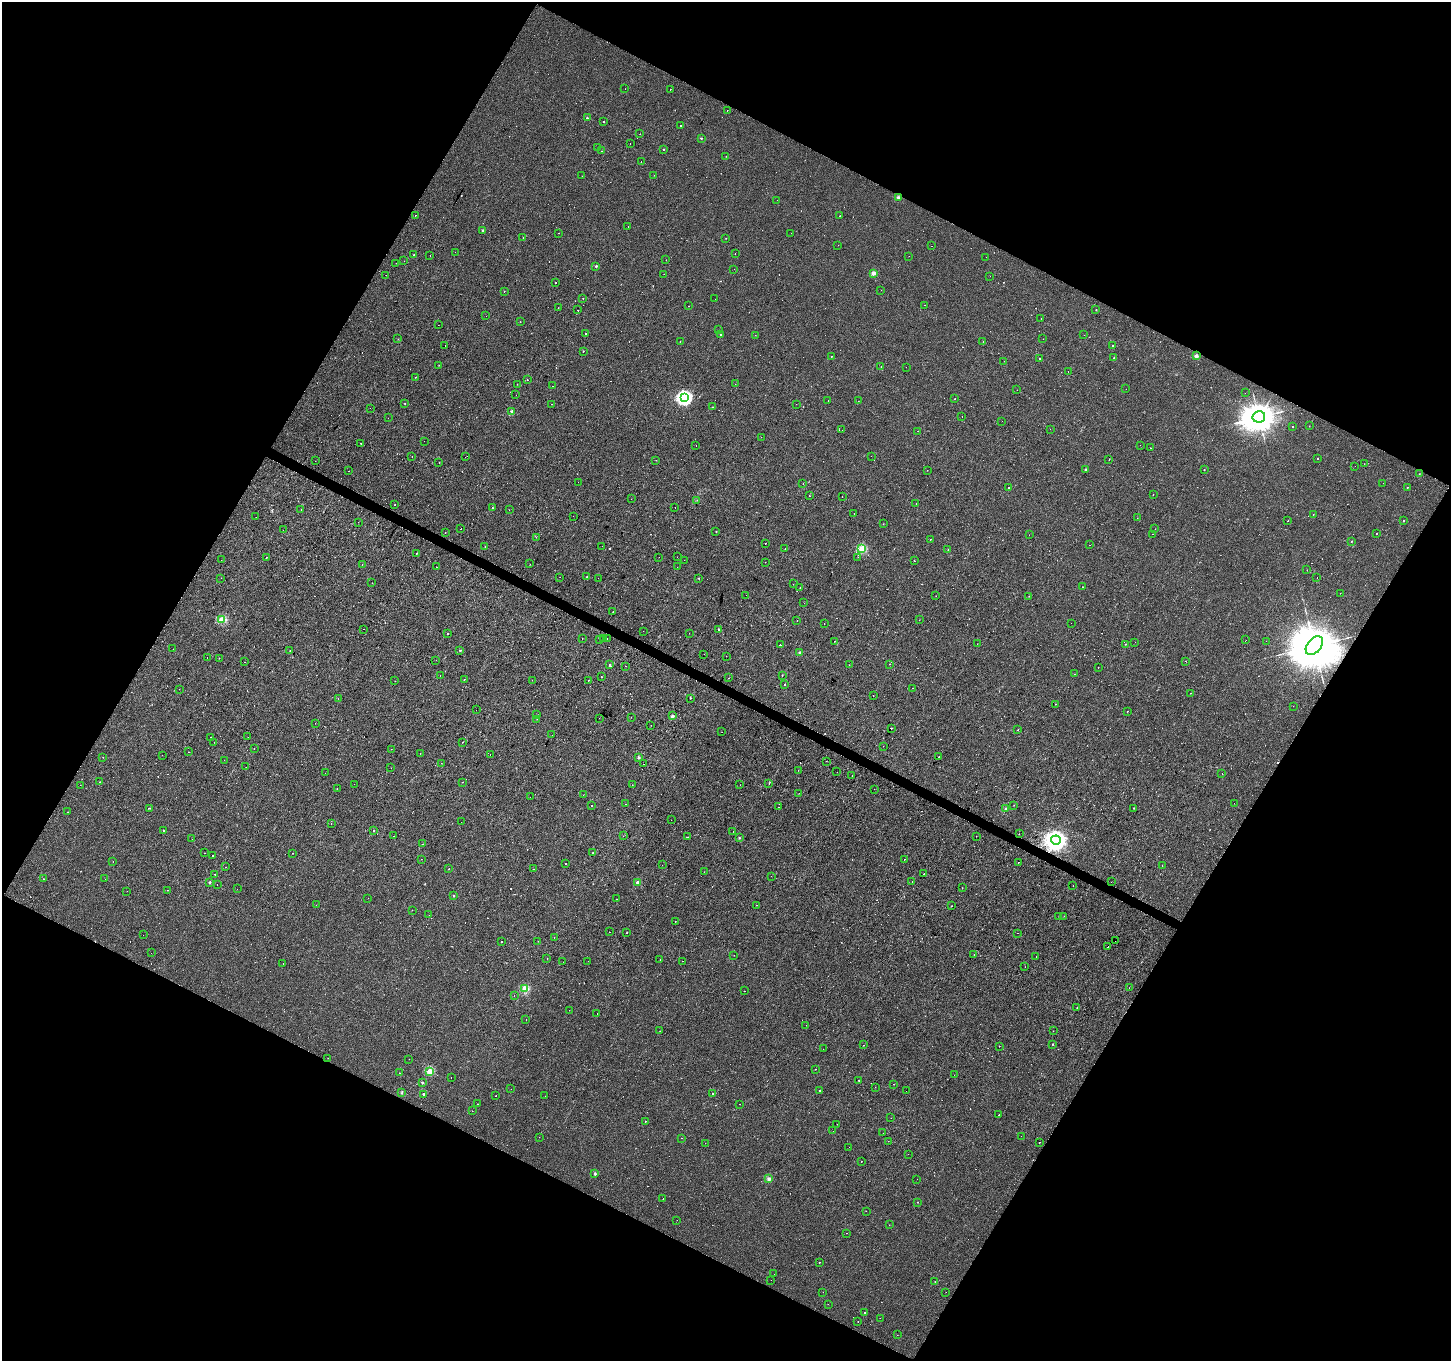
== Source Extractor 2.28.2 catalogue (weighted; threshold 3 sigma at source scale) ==
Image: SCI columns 2-5794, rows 259-5692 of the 5794 x 5883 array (HDU 1 of 3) = the unmasked area's bounding box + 8 px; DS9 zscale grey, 4 x 4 block average (1 PNG px = mean of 4 x 4 image px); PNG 1453 x 1363 px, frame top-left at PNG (2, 2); each listed source drawn as its Kron ellipse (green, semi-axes under 4 px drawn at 4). Shown black and unused: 47% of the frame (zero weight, under 2 of 3 exposures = <1% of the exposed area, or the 3 px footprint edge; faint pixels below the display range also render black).
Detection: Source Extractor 2.28.2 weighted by HDU 2 'WHT'. Background -8.71e-05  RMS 0.0051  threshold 0.023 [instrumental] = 3 sigma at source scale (4.5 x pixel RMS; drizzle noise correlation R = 1.50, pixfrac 1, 0.0396/0.0396 arcsec/px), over >= 5 px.
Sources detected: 677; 208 cosmic-ray / hot-pixel residue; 5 long thin detections or spike segments (spike, bleed or trail) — neither listed nor drawn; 1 coinciding with a brighter row at this scale — not listed separately; the other 463 listed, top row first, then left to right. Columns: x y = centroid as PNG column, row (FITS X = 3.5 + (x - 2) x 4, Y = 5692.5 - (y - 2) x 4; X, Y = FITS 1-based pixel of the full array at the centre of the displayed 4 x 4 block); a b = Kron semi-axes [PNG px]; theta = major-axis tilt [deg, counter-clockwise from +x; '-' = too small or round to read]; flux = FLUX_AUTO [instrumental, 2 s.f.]
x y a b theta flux
625 89 2 2 - 0.4
670 90 2 2 - 3.9
727 110 2 2 - 5.3
587 118 2 2 - 5.3
603 122 2 2 - 1.6
680 125 2 2 - 17
640 134 2 2 - 1.3
701 138 2 2 - 7.4
630 143 2 2 - 2.5
597 148 2 2 - 1.7
663 149 2 2 - 3.8
602 151 2 2 - 4.4
726 156 2 2 - 1.4
641 161 2 2 - 0.66
654 175 2 2 - 0.82
582 176 2 2 - 0.58
898 198 2 2 - 32
777 200 2 2 - 2.8
415 215 2 2 - 3
840 216 2 2 - 1
628 226 2 2 - 0.62
483 230 2 2 - 7.7
559 233 2 2 - 2.6
791 233 2 2 - 2.4
523 237 2 2 - 1.2
726 238 2 2 - 1
838 245 2 2 - 0.46
932 246 2 2 - 0.44
455 252 2 2 - 0.76
735 253 2 2 - 0.57
414 255 2 2 - 3.6
430 256 2 2 - 3.5
909 256 2 2 - 1.3
986 257 2 2 - 0.64
666 260 2 2 - 0.45
404 261 2 2 - 0.48
396 263 2 2 - 0.48
596 266 2 2 - 8
734 269 2 2 - 1.5
873 273 2 2 - 39
664 274 2 2 - 0.9
386 275 2 2 - 0.57
990 276 2 2 - 0.39
555 283 2 2 - 29
881 290 2 2 - 0.93
504 291 2 2 - 2.9
583 298 2 2 - 2.2
715 299 2 2 - 1.4
925 305 2 2 - 1.2
689 306 2 2 - 4.1
558 308 2 2 - 1.2
578 310 2 2 - 27
1096 310 2 2 - 2.2
486 316 2 2 - 3.8
1041 319 2 2 - 1.8
520 322 2 2 - 0.9
438 325 2 2 - 1.5
719 330 2 2 - 0.58
585 334 2 2 - 11
721 335 2 2 - 3.6
755 335 2 2 - 0.62
1084 335 2 2 - 0.82
398 339 2 2 - 1.1
1043 339 2 2 - 0.88
983 341 2 2 - 0.55
680 342 2 2 - 0.73
445 345 2 2 - 4.2
1112 345 2 2 - 2.4
583 351 2 2 - 2.4
832 356 2 2 - 1.5
1196 356 2 2 - 43
1039 358 2 2 - 360
1114 358 2 2 - 1.8
1004 361 2 2 - 0.38
439 365 2 2 - 0.71
881 366 2 2 - 0.97
906 367 2 2 - 1.6
1068 372 2 2 - 0.61
416 377 2 2 - 4.5
527 380 2 2 - 1.6
517 384 2 2 - 1.2
735 384 2 2 - 0.65
553 386 2 2 - 3.4
1126 389 2 2 - 0.43
1017 390 2 2 - 0.79
1245 393 2 2 - 0.93
516 395 2 2 - 0.44
684 397 3 3 - 570
955 399 2 2 - 1.6
828 401 2 2 - 2.3
858 401 2 2 - 0.57
405 403 2 2 - 2.6
552 404 2 2 - 3.6
796 404 2 2 - 0.89
712 407 2 2 - 0.81
370 408 2 2 - 2.4
512 411 2 2 - 32
962 416 2 2 - 1.1
1259 417 6 6 - 7000
388 418 2 2 - 0.48
1002 421 2 2 - 2.6
1309 426 2 2 - 0.47
1292 427 2 2 - 2.2
1050 429 2 2 - 3.6
842 430 2 2 - 1.2
918 431 2 2 - 0.45
761 437 2 2 - 0.47
424 441 2 2 - 0.9
361 443 2 2 - 29
696 445 2 2 - 7.4
1140 445 2 2 - 0.5
1150 448 2 2 - 0.85
412 456 2 2 - 3.4
871 456 2 2 - 0.61
465 457 2 2 - 0.53
1318 459 2 2 - 3.2
656 460 2 2 - 1.6
1109 460 2 2 - 1.5
315 461 2 2 - 1.6
439 462 2 2 - 1.3
1364 464 2 2 - 0.48
1355 466 2 2 - 0.64
1085 469 2 2 - 8.4
927 470 2 2 - 0.58
1204 470 2 2 - 2.1
348 471 2 2 - 1.1
1419 474 2 2 - 0.89
578 482 2 2 - 1
1383 483 2 2 - 0.39
803 484 2 2 - 3.1
1008 487 2 2 - 2.7
1407 487 2 2 - 2.1
1153 495 2 2 - 2.1
809 496 2 2 - 0.71
842 496 2 2 - 1
631 499 2 2 - 0.82
697 500 2 2 - 0.58
916 503 2 2 - 0.87
395 504 2 2 - 1.9
675 507 2 2 - 0.45
492 508 2 2 - 2.5
301 509 2 2 - 1.3
509 510 2 2 - 0.63
854 514 2 2 - 0.99
1313 514 2 2 - 0.99
573 516 2 2 - 0.53
256 517 2 2 - 0.34
1137 518 2 2 - 0.49
1288 521 2 2 - 1.5
1404 521 2 2 - 1000
358 522 2 2 - 1.7
883 524 2 2 - 1.4
461 529 2 2 - 2.7
1155 529 2 2 - 0.76
283 530 2 2 - 3.9
716 531 2 2 - 3.2
445 533 2 2 - 0.67
1376 533 2 2 - 4
1153 534 2 2 - 0.81
1029 535 2 2 - 0.47
536 537 2 2 - 0.63
930 539 2 2 - 1.4
1351 541 2 2 - 2.5
766 543 2 2 - 5.3
1089 545 2 2 - 0.63
485 546 2 2 - 0.91
602 546 2 2 - 0.73
785 548 2 2 - 2.6
862 549 2 2 - 130
948 550 2 2 - 2.3
417 553 2 2 - 8.2
267 557 2 2 - 1.4
659 557 2 2 - 1.8
677 557 2 2 - 0.55
858 557 2 2 - 0.64
221 560 2 2 - 0.87
684 560 2 2 - 0.39
915 561 2 2 - 3.8
765 562 2 2 - 0.6
362 564 2 2 - 1.8
530 564 2 2 - 0.51
437 567 2 2 - 1.3
677 567 2 2 - 0.79
1307 570 2 2 - 1.3
560 577 2 2 - 1.3
587 577 2 2 - 3.5
221 578 2 2 - 2
598 578 2 2 - 1.8
699 578 2 2 - 2.1
1317 578 2 2 - 0.72
372 583 2 2 - 2.4
793 584 2 2 - 0.92
800 587 2 2 - 0.58
1082 587 2 2 - 0.94
1340 593 2 2 - 0.52
746 595 2 2 - 0.71
936 596 2 2 - 0.7
1029 596 2 2 - 0.61
804 603 2 2 - 1.3
613 612 2 2 - 3.6
222 620 2 2 - 120
797 620 2 2 - 4.6
919 620 2 2 - 1.2
1071 623 2 2 - 6.4
824 624 2 2 - 1.1
364 629 2 2 - 1.1
719 630 2 2 - 1.4
643 631 2 2 - 1.2
689 633 2 2 - 1.4
448 634 2 2 - 3.5
607 638 2 2 - 0.74
582 639 2 2 - 0.45
604 639 2 2 - 2.1
600 640 2 2 - 0.54
1246 640 2 2 - 0.39
834 641 2 2 - 1.3
1266 641 2 2 - 3.1
1135 642 2 2 - 0.36
977 644 2 2 - 3
1125 644 2 2 - 2
780 645 2 2 - 4.6
1314 646 11 7 52 27000
173 649 2 2 - 0.54
460 650 2 2 - 5.1
290 651 2 2 - 0.67
800 653 2 2 - 16
704 654 2 2 - 1.1
726 656 2 2 - 2
207 658 2 2 - 1.2
219 658 2 2 - 2
436 660 2 2 - 1.4
1185 661 2 2 - 0.63
244 662 2 2 - 2.5
889 664 2 2 - 3.1
609 665 2 2 - 6.3
849 665 2 2 - 0.59
626 666 2 2 - 1.7
1098 668 2 2 - 0.78
1074 674 2 2 - 0.78
440 675 2 2 - 0.59
782 675 2 2 - 2.3
601 677 2 2 - 1.5
728 678 2 2 - 2
464 679 2 2 - 2.5
532 680 2 2 - 0.54
588 680 2 2 - 1.1
395 681 2 2 - 0.85
785 684 2 2 - 2.5
913 688 2 2 - 5.8
179 689 2 2 - 0.54
1190 693 2 2 - 2.9
873 696 2 2 - 0.59
690 698 2 2 - 1.3
338 699 2 2 - 2.6
1056 704 2 2 - 1.4
1293 706 2 2 - 0.85
476 710 2 2 - 1.3
1128 711 2 2 - 5.6
537 715 2 2 - 0.61
672 716 2 2 - 19
631 717 2 2 - 1.2
599 718 2 2 - 1.5
537 719 2 2 - 0.68
315 723 2 2 - 0.94
651 725 2 2 - 0.59
891 728 2 2 - 68
1018 730 2 2 - 1.1
722 732 2 2 - 0.88
552 735 2 2 - 0.9
211 737 2 2 - 5.8
248 737 2 2 - 1.9
214 742 2 2 - 0.61
462 742 2 2 - 1.9
883 746 2 2 - 0.44
254 748 2 2 - 0.56
391 749 2 2 - 1.8
188 752 2 2 - 2.7
420 753 2 2 - 0.61
162 755 2 2 - 2.2
490 755 2 2 - 1.5
103 757 2 2 - 0.56
638 757 2 2 - 17
939 757 2 2 - 2.1
224 760 2 2 - 0.65
826 761 2 2 - 0.5
441 763 2 2 - 0.45
644 764 2 2 - 0.96
246 767 2 2 - 1.6
391 768 2 2 - 0.59
798 770 2 2 - 0.5
837 772 2 2 - 0.53
325 773 2 2 - 0.49
1222 774 2 2 - 2.4
852 776 2 2 - 9.2
99 782 2 2 - 1.6
463 782 2 2 - 3.4
769 783 2 2 - 1.8
354 784 2 2 - 2.1
80 785 2 2 - 0.47
632 785 2 2 - 0.78
740 785 2 2 - 0.48
337 788 2 2 - 1.2
874 789 2 2 - 3.7
799 793 2 2 - 0.67
583 795 2 2 - 0.54
530 797 2 2 - 0.72
1234 803 2 2 - 2.7
626 804 2 2 - 2.2
1014 805 2 2 - 0.67
591 806 2 2 - 6.5
778 807 2 2 - 0.64
150 808 2 2 - 1.7
1134 808 2 2 - 1.4
1006 809 2 2 - 23
68 812 2 2 - 1.4
671 820 2 2 - 0.96
461 822 2 2 - 0.51
331 824 2 2 - 1.9
164 831 2 2 - 4.6
374 831 2 2 - 3.3
733 832 2 2 - 0.73
1019 834 2 2 - 0.47
393 836 2 2 - 1
623 836 2 2 - 0.46
976 836 2 2 - 1.7
687 837 2 2 - 0.62
739 838 2 2 - 5.8
192 839 2 2 - 1.3
1056 840 5 4 - 2000
422 844 2 2 - 2
204 853 2 2 - 1.2
293 853 2 2 - 1.1
593 853 2 2 - 1.3
213 856 2 2 - 3.7
421 859 2 2 - 0.78
904 859 2 2 - 4
113 862 2 2 - 0.6
1019 862 2 2 - 6.8
565 863 2 2 - 2
662 865 2 2 - 1.4
1162 865 2 2 - 0.52
226 867 2 2 - 0.51
449 869 2 2 - 1.6
534 869 2 2 - 1.5
704 872 2 2 - 7.1
215 874 2 2 - 3.6
924 874 2 2 - 7.1
771 876 2 2 - 2.7
43 879 2 2 - 1.4
105 879 2 2 - 0.95
210 882 2 2 - 13
637 882 2 2 - 22
912 882 2 2 - 0.83
1111 882 2 2 - 0.78
217 884 2 2 - 2.4
1073 886 2 2 - 0.5
962 888 2 2 - 1.1
237 889 2 2 - 0.28
167 890 2 2 - 0.54
127 891 2 2 - 0.56
454 895 2 2 - 4.3
368 898 2 2 - 0.42
616 899 2 2 - 1.6
316 905 2 2 - 0.78
757 905 2 2 - 0.57
952 906 2 2 - 0.8
412 910 2 2 - 1.1
429 915 2 2 - 0.38
1059 916 2 2 - 0.64
1064 916 2 2 - 19
675 922 2 2 - 0.91
609 932 2 2 - 1.2
627 933 2 2 - 2.7
1018 933 2 2 - 0.6
143 935 2 2 - 0.46
554 938 2 2 - 0.46
538 941 2 2 - 0.82
1115 941 2 2 - 12
502 942 2 2 - 2.6
1107 947 2 2 - 3.9
151 953 2 2 - 0.8
734 955 2 2 - 1.6
974 955 2 2 - 1.1
1036 957 2 2 - 1.4
547 959 2 2 - 0.47
660 960 2 2 - 0.61
588 961 2 2 - 0.39
682 961 2 2 - 3
563 962 2 2 - 0.88
283 963 2 2 - 2
1025 967 2 2 - 0.57
1129 988 2 2 - 3.6
525 989 2 2 - 99
744 991 2 2 - 1.9
514 995 2 2 - 1.1
1077 1007 2 2 - 0.82
569 1010 2 2 - 0.48
597 1013 2 2 - 32
526 1019 2 2 - 3
806 1025 2 2 - 0.44
660 1031 2 2 - 0.48
1053 1031 2 2 - 0.71
1053 1044 2 2 - 3.6
863 1045 2 2 - 0.76
999 1046 2 2 - 1
823 1049 2 2 - 0.54
328 1058 2 2 - 0.42
409 1059 2 2 - 0.74
815 1069 2 2 - 0.87
430 1071 2 2 - 96
399 1073 2 2 - 1.4
954 1075 2 2 - 0.53
451 1077 2 2 - 4.4
859 1080 2 2 - 2.1
422 1083 2 2 - 4.8
894 1084 2 2 - 1.3
875 1087 2 2 - 0.43
511 1089 2 2 - 1.1
819 1091 2 2 - 3.7
906 1091 2 2 - 1.3
402 1092 2 2 - 1.8
713 1093 2 2 - 1.2
423 1094 2 2 - 9.1
496 1096 2 2 - 5.3
545 1096 2 2 - 0.82
477 1104 2 2 - 0.61
740 1104 2 2 - 1.3
472 1111 2 2 - 0.6
999 1115 2 2 - 2.8
891 1118 2 2 - 0.5
645 1121 2 2 - 5.8
837 1124 2 2 - 0.44
833 1131 2 2 - 0.51
883 1133 2 2 - 0.88
1021 1136 2 2 - 2.2
539 1137 2 2 - 1.3
681 1138 2 2 - 0.64
888 1141 2 2 - 0.67
1039 1142 2 2 - 3.1
705 1143 2 2 - 0.64
849 1147 2 2 - 1
908 1154 2 2 - 2.5
861 1161 2 2 - 1.5
595 1174 2 2 - 14
769 1179 2 2 - 38
917 1179 2 2 - 0.6
663 1198 2 2 - 2.2
917 1202 2 2 - 2
866 1211 2 2 - 0.58
677 1220 2 2 - 0.59
889 1225 2 2 - 0.49
847 1233 2 2 - 0.7
819 1262 2 2 - 1.3
774 1274 2 2 - 0.44
771 1280 2 2 - 3.6
935 1282 2 2 - 0.87
823 1292 2 2 - 0.57
946 1292 2 2 - 0.7
828 1304 2 2 - 0.52
864 1313 2 2 - 3.9
880 1318 2 2 - 0.5
858 1321 2 2 - 0.71
897 1335 2 2 - 0.55
Diffuse or blended objects may show on this block-average render without a row.